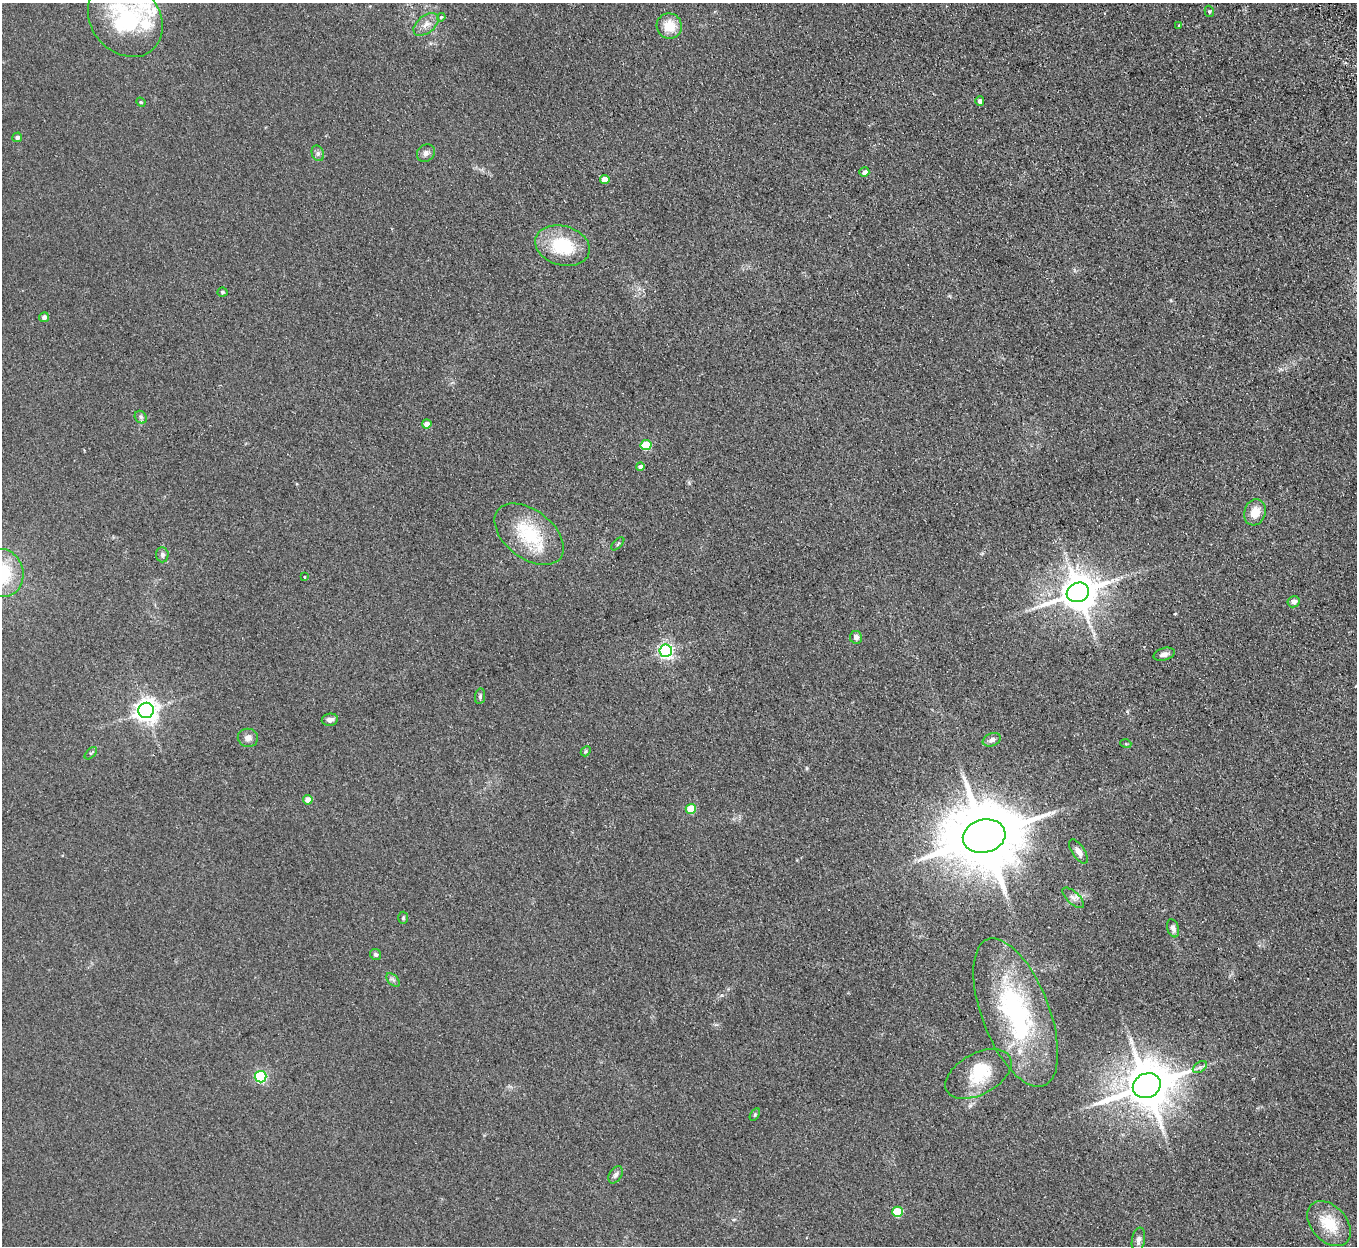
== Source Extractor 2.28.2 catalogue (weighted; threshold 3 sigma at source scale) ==
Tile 10 of 4 x 4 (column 2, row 3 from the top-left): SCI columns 1412-2766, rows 1420-2663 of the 5532 x 5451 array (HDU 1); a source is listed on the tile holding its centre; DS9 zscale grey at full resolution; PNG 1359 x 1248 px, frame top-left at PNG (2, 3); each listed source drawn as its Kron ellipse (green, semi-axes under 4 px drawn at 4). Shown black and unused: <1% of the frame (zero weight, under 2 of 3 exposures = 3% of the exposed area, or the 3 px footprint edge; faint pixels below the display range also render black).
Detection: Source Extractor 2.28.2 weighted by HDU 2 'WHT'; one run over the whole footprint, this tile lists its part. Background 0.103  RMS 0.011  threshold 0.0513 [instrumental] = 3 sigma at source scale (4.5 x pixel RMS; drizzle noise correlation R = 1.50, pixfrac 1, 0.05/0.05 arcsec/px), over >= 5 px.
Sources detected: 61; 1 inside a brighter object's white glare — neither listed nor drawn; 2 inside a brighter listed object's ellipse — not listed separately; the other 58 listed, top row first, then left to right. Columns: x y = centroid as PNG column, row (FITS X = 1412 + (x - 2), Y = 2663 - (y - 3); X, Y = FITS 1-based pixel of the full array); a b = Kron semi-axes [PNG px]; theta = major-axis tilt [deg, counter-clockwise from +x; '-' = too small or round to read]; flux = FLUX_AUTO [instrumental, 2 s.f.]
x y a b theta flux
1209 11 6 4 -75 1.4
441 17 4 3 - 1.2
125 19 41 34 -48 110
426 24 14 8 39 8.6
669 26 13 12 - 21
1179 26 3 3 - 1.3
980 101 4 4 - 5.3
141 102 5 4 - 1.2
17 137 5 4 - 3.2
318 153 8 6 -70 2.7
426 153 9 8 - 4.5
864 172 5 5 - 4.8
605 179 5 4 - 15
562 246 28 19 -16 57
222 292 5 4 - 2
44 317 5 4 - 4.4
141 417 7 5 -47 2.5
427 424 4 4 - 9.6
646 445 5 5 - 46
640 467 4 4 - 4.7
1255 512 13 10 73 16
529 534 39 24 -38 67
618 544 8 3 45 1.5
162 555 7 6 - 3
2 573 24 21 -77 57
304 577 3 3 - 2.1
1078 592 11 9 20 3000
1294 602 6 5 - 5.1
856 637 6 6 - 5.1
666 651 6 6 - 320
1164 654 11 6 15 5.5
480 696 8 5 81 2.1
146 710 8 7 - 790
330 720 8 6 8 4.8
248 738 10 9 - 5.8
992 740 9 6 22 5
1126 744 5 3 - 1.2
586 751 6 4 48 1.6
91 753 7 4 44 1.6
308 800 5 4 - 12
691 809 5 5 - 32
984 836 21 16 13 12000
1078 851 14 6 -57 6.6
1073 898 13 6 -42 5.1
403 918 6 5 - 1.6
1173 928 9 6 -71 4.1
376 954 6 5 - 2.5
393 980 8 5 -45 2.6
1016 1013 78 33 -69 180
1200 1067 8 5 33 2.7
978 1074 36 20 28 44
261 1077 6 6 - 130
1147 1086 14 12 24 4800
755 1114 7 4 59 1.5
616 1175 9 6 59 3.7
897 1212 5 5 - 44
1329 1224 26 17 -48 34
1138 1240 12 6 80 4.9
Overlapping masked pixels (flux is a lower limit): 2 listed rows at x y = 1078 592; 1147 1086
Isophote crosses this tile's border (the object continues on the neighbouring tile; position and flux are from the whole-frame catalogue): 2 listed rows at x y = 125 19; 2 573